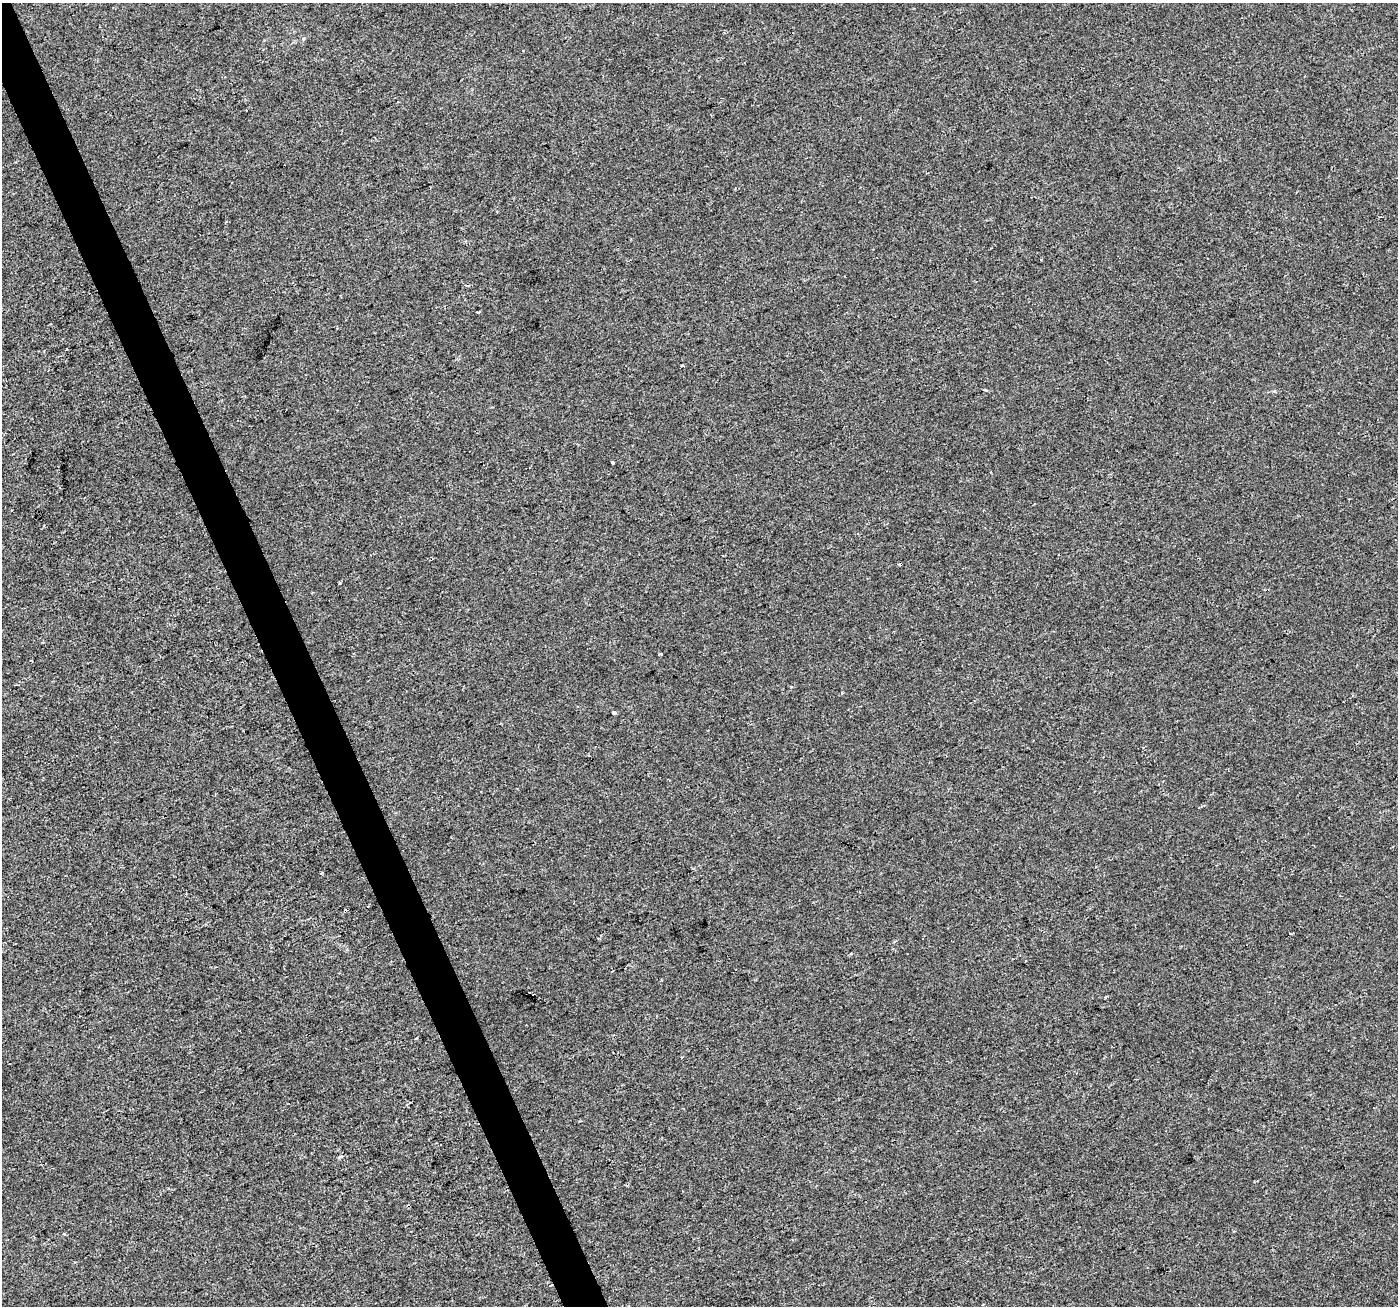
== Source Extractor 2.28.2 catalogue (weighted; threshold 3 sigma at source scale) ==
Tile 11 of 4 x 4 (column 3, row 3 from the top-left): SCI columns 2793-4188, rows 1443-2746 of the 5583 x 5434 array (HDU 1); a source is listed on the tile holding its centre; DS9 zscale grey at full resolution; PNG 1400 x 1308 px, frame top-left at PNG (2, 3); no overlay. Shown black and unused: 3% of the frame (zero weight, under 2 of 3 exposures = <1% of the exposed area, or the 3 px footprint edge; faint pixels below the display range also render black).
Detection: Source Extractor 2.28.2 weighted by HDU 2 'WHT'; one run over the whole footprint, this tile lists its part. Background -2.91e-04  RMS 0.0028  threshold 0.0126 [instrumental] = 3 sigma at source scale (4.5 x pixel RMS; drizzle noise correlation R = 1.50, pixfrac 1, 0.0396/0.0396 arcsec/px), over >= 5 px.
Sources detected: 17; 4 cosmic-ray / hot-pixel residue — not listed; the other 13 listed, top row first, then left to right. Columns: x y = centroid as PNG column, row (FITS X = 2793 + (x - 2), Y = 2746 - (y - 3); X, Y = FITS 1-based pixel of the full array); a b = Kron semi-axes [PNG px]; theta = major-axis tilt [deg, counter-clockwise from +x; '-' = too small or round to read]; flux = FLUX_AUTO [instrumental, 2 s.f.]
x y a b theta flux
1041 259 3 3 - 1
478 312 3 2 - 0.27
682 365 3 2 - 0.51
612 463 3 3 - 0.7
340 583 3 3 - 2.2
43 642 3 3 - 0.23
661 654 3 3 - 0.37
842 693 3 3 - 0.37
614 713 3 3 - 1
851 953 4 3 - 0.36
416 1038 4 2 - 0.2
340 1157 5 4 - 0.77
64 1234 3 3 - 0.73
Unlisted compact peaks at least as high as the median listed source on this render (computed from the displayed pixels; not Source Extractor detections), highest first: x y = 322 873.